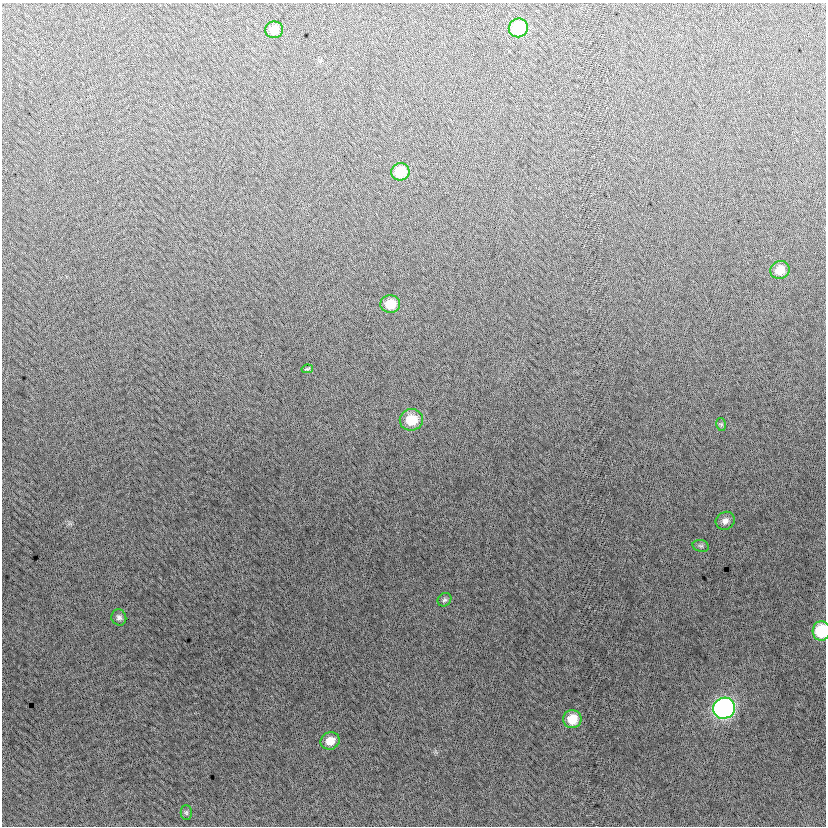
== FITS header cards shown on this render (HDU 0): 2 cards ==
NAXIS1  =                  824
NAXIS2  =                  824

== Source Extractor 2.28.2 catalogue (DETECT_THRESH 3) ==
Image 824 x 824 px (HDU 0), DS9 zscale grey, 1 PNG px = 1 image px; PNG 828 x 828 px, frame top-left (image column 1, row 824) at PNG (2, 3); each listed source drawn as its Kron ellipse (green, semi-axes under 4 px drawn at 4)
Background -6.11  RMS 12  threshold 37.5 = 3 sigma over >= 5 px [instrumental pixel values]
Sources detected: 17; all 17 listed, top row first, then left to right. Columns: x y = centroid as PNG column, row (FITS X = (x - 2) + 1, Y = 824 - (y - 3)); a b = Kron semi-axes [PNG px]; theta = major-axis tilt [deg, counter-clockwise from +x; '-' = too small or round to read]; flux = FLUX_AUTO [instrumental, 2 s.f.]
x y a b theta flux
518 28 10 9 - 53000
274 30 9 8 - 11000
400 172 9 8 - 23000
780 270 10 9 - 12000
390 304 10 8 6 17000
307 369 6 3 11 1400
411 420 12 10 9 22000
721 424 6 5 - 1500
725 521 10 8 34 4800
701 546 8 6 -14 2000
444 600 7 6 - 2000
119 617 8 7 - 2900
821 631 10 8 86 39000
724 708 11 10 - 240000
572 719 9 9 - 17000
330 741 10 8 23 11000
186 813 7 5 -89 1800
At the frame edge (FLAGS 8, measured only in part): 1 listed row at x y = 821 631